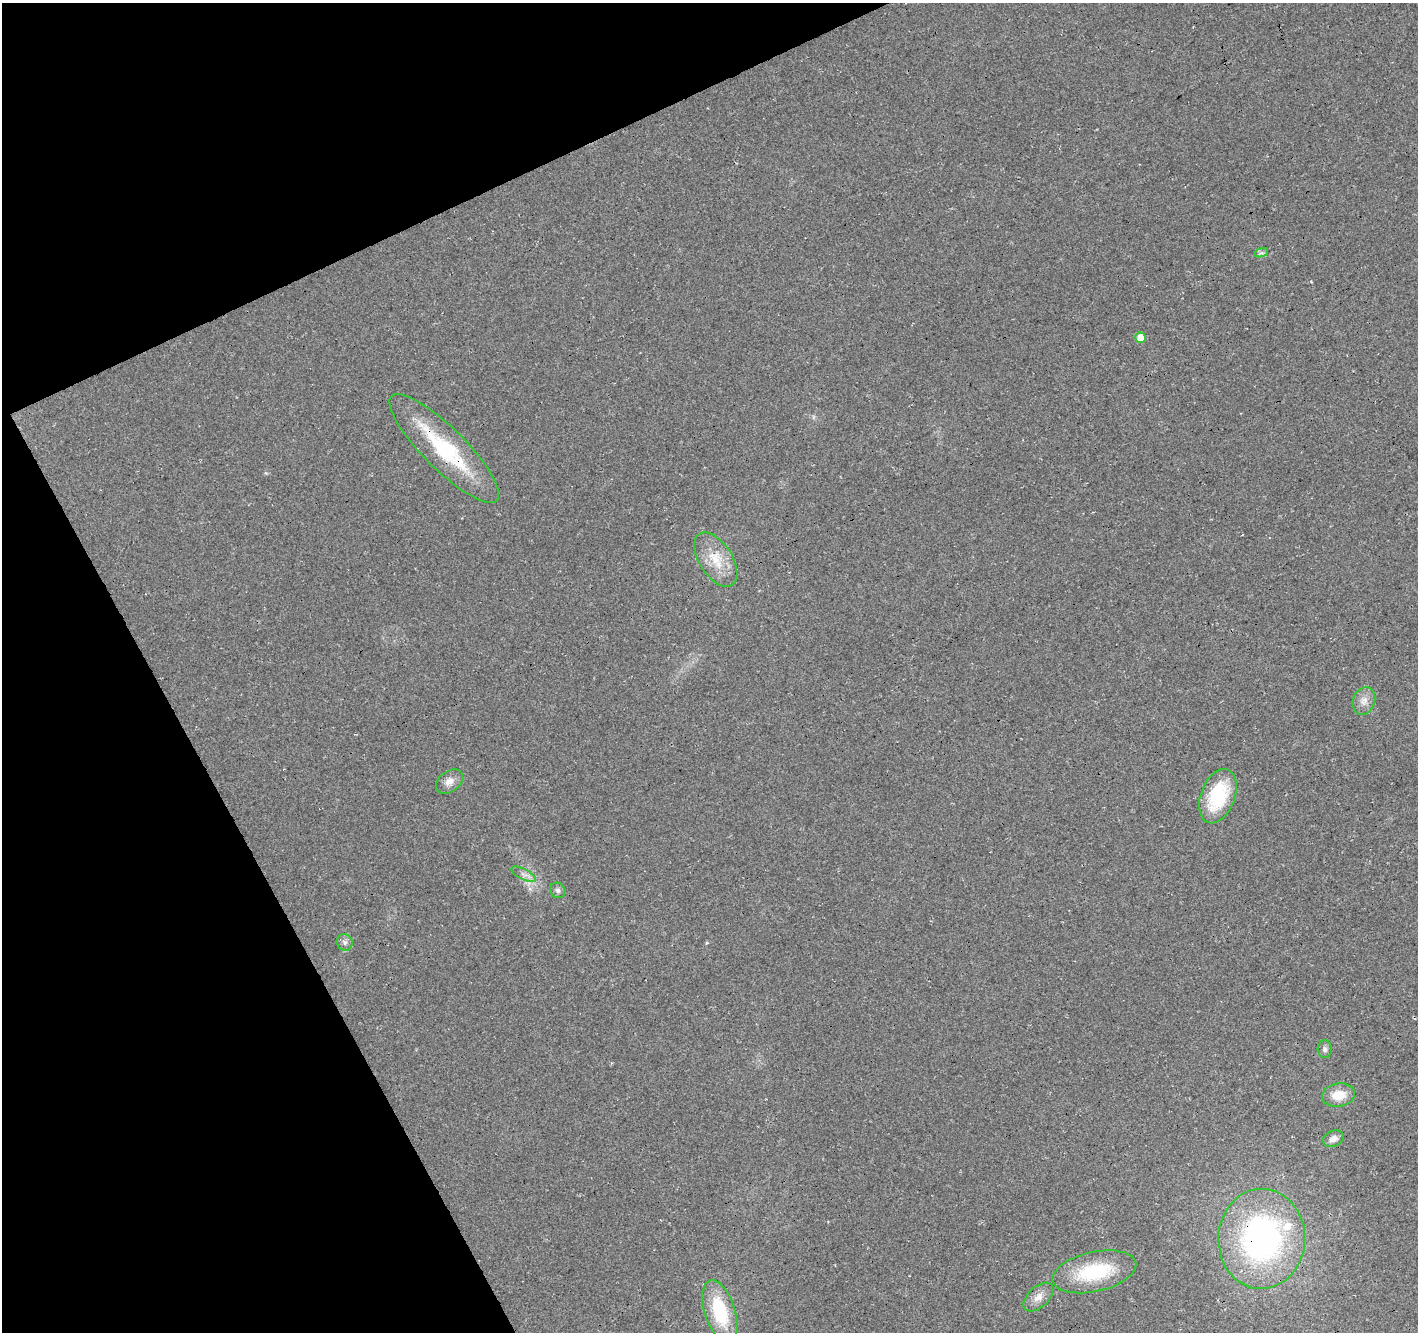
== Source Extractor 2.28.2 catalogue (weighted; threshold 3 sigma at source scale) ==
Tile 5 of 4 x 4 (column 1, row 2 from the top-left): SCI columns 56-1471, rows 2838-4167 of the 5771 x 5618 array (HDU 1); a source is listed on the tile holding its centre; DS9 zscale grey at full resolution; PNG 1420 x 1334 px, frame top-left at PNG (2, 3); each listed source drawn as its Kron ellipse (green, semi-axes under 4 px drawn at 4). Shown black and unused: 23% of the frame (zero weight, under 3 of 4 exposures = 5% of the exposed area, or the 3 px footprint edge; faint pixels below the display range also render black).
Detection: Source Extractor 2.28.2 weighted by HDU 2 'WHT'; one run over the whole footprint, this tile lists its part. Background 0.0916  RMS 0.0093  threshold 0.042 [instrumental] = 3 sigma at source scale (4.5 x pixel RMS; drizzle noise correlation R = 1.50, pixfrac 1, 0.0396/0.0396 arcsec/px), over >= 5 px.
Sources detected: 18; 1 inside a brighter listed object's ellipse — not listed separately; the other 17 listed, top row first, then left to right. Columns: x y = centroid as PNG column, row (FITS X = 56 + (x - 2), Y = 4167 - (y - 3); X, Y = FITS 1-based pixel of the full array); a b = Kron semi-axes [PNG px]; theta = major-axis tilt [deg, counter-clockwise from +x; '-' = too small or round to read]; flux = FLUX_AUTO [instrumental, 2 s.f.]
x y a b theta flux
1261 253 7 4 17 1.9
1140 338 5 5 - 12
444 448 74 21 -45 83
716 560 30 16 -57 25
1364 701 14 11 70 8.1
449 781 15 10 39 7.7
1218 796 28 17 69 61
523 874 13 5 -27 4.6
558 890 8 7 - 2.8
345 942 8 7 - 3.6
1325 1049 9 7 -85 3
1338 1095 17 11 9 18
1333 1139 11 8 23 6.2
1262 1239 50 43 88 260
1094 1272 43 20 13 63
1038 1297 18 10 43 9.1
720 1311 33 15 -72 56
Overlapping masked pixels (flux is a lower limit): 2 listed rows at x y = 444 448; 1262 1239